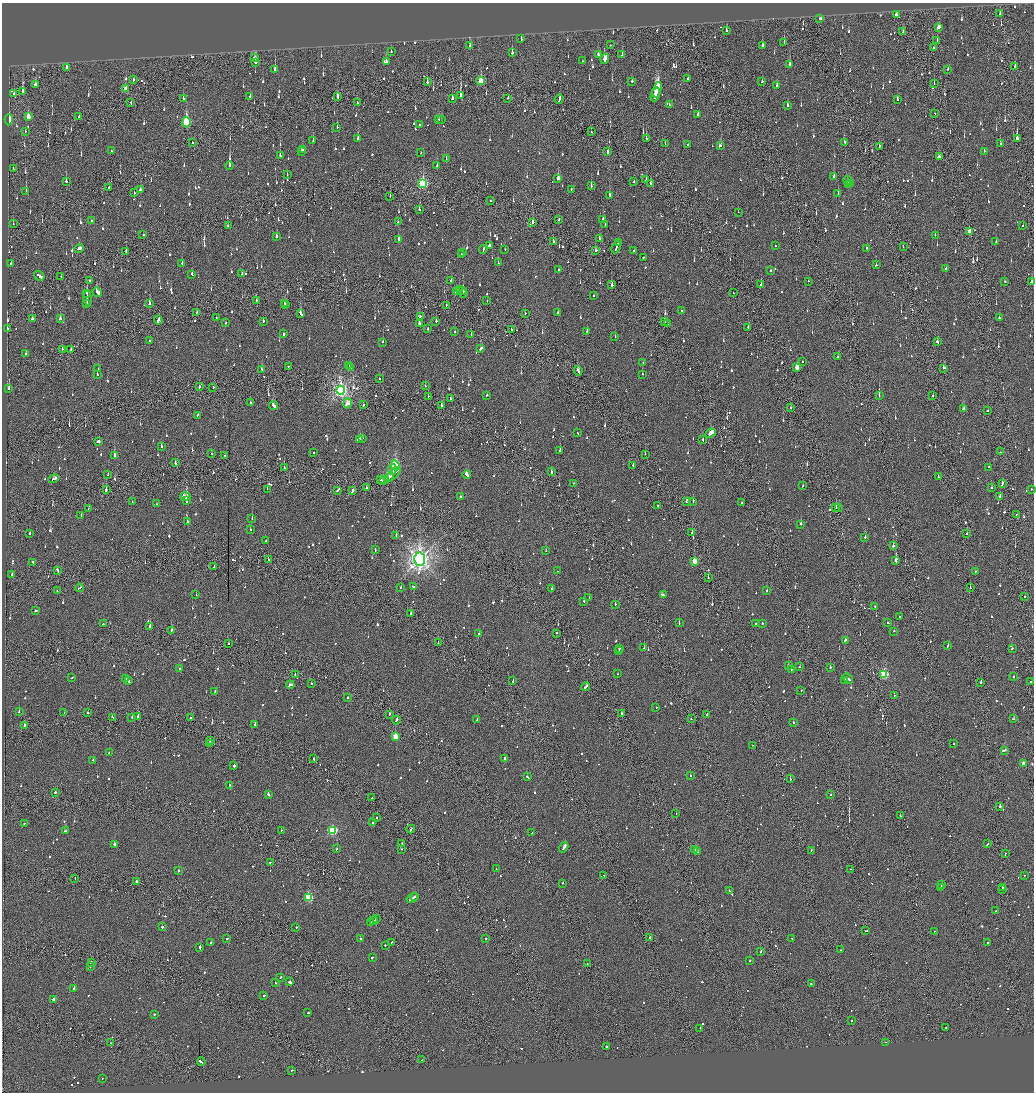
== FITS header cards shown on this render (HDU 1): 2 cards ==
NAXIS1  =                 2064
NAXIS2  =                 2180

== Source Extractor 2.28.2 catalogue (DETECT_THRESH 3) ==
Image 2064 x 2180 px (HDU 1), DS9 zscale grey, zoomed out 1/2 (1 PNG px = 2 x 2 image px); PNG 1036 x 1094 px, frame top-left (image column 1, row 2179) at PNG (2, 3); each listed source drawn as its Kron ellipse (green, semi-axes under 4 px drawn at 4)
Background -0.12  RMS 0.066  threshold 0.199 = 3 sigma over >= 5 px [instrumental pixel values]
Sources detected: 1530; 72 cannot appear on this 1/2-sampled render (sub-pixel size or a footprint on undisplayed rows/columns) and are neither listed nor drawn; of the other 1458, the 500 brightest by FLUX_AUTO listed and drawn (958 fainter detections omitted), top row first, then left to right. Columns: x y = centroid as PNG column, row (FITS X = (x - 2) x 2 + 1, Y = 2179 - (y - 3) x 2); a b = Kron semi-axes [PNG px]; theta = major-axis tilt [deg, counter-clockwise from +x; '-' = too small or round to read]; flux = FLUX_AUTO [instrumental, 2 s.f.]
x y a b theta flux
896 14 2 2 - 220
1000 14 4 1 - 67
820 18 2 2 - 54
939 27 3 3 - 100
726 30 2 2 - 95
903 32 3 2 - 98
521 39 3 2 - 84
937 40 3 2 - 74
784 43 3 2 - 85
610 45 2 2 - 81
470 46 3 2 - 140
762 46 3 2 - 160
933 48 3 2 - 53
391 52 2 2 - 58
512 52 3 2 - 150
599 55 4 2 - 100
622 55 2 2 - 60
254 58 2 2 - 210
605 59 5 3 - 810
386 61 3 2 - 93
582 61 2 2 - 60
255 62 2 2 - 250
789 64 3 2 - 230
1015 66 3 2 - 200
66 67 3 2 - 290
275 69 2 2 - 610
948 69 2 2 - 86
688 78 2 2 - 61
133 80 2 2 - 66
481 81 4 3 - 360
632 81 2 2 - 100
427 82 2 2 - 130
762 82 2 2 - 95
934 84 2 1 - 73
35 85 3 2 - 78
777 86 3 2 - 97
125 89 4 2 - 140
657 90 8 2 73 5200
23 91 4 2 - 410
14 94 2 2 - 200
655 94 7 2 70 5100
250 96 2 2 - 130
461 96 3 2 - 680
337 97 3 2 - 100
453 98 3 2 - 110
508 98 2 1 - 68
183 99 2 2 - 300
559 99 5 2 - 180
897 99 2 2 - 180
131 102 3 1 - 120
357 103 2 1 - 92
669 105 2 2 - 220
788 105 3 2 - 110
935 113 2 1 - 55
698 114 3 2 - 68
79 116 2 2 - 100
28 117 4 3 - 140
9 120 5 3 - 210
438 120 3 2 - 53
441 120 3 2 - 64
186 122 5 3 - 780
420 125 2 2 - 78
337 127 2 2 - 110
25 131 2 2 - 58
591 132 2 1 - 59
358 138 2 2 - 1400
1017 138 4 2 - 330
646 139 3 2 - 280
313 140 3 2 - 85
844 142 2 2 - 54
192 143 2 1 - 71
665 143 2 2 - 59
688 144 2 2 - 130
1000 144 2 2 - 71
720 146 3 2 - 77
879 147 2 2 - 74
302 149 3 2 - 87
111 150 2 2 - 64
302 151 3 2 - 98
608 151 3 1 - 220
984 151 2 2 - 53
421 153 2 2 - 68
280 155 3 2 - 110
939 157 3 2 - 87
446 158 2 1 - 52
437 165 2 2 - 54
229 166 4 2 - 1300
13 169 2 1 - 62
287 175 2 2 - 71
834 176 3 2 - 320
558 178 3 2 - 280
646 180 3 2 - 130
847 180 4 2 - 170
66 181 2 2 - 190
634 182 2 2 - 60
850 183 3 2 - 110
423 184 4 3 - 1100
650 184 3 1 - 140
848 185 4 2 - 130
591 186 2 2 - 92
109 187 2 1 - 220
571 189 2 2 - 64
140 190 2 2 - 270
26 191 2 2 - 240
134 193 2 2 - 250
838 194 2 2 - 150
609 195 2 2 - 270
390 196 2 1 - 60
490 201 2 1 - 250
419 209 2 2 - 67
738 212 2 1 - 67
559 219 2 1 - 62
603 219 3 2 - 110
91 221 2 2 - 70
398 222 2 2 - 54
533 222 3 2 - 250
13 224 2 2 - 59
605 225 2 2 - 80
228 226 2 2 - 58
1023 226 2 2 - 110
969 232 4 2 - 180
143 234 2 2 - 89
935 235 2 2 - 58
276 236 3 2 - 610
599 238 3 2 - 140
398 239 2 2 - 340
553 241 3 2 - 76
996 242 2 2 - 58
618 243 2 2 - 84
489 246 2 2 - 230
775 246 2 1 - 74
616 247 6 2 67 420
903 247 2 1 - 75
866 248 2 2 - 75
79 249 5 2 - 150
483 249 4 2 - 120
505 249 2 2 - 56
126 251 2 1 - 97
596 251 3 2 - 85
634 251 2 2 - 58
463 252 2 1 - 120
461 254 3 2 - 170
643 257 2 2 - 59
182 263 2 2 - 54
498 263 2 2 - 54
11 264 2 2 - 120
876 265 2 2 - 130
946 268 4 2 - 390
558 270 2 2 - 87
770 271 2 2 - 60
242 274 2 2 - 78
192 275 3 2 - 180
39 276 5 2 - 880
61 277 2 1 - 55
89 280 2 2 - 71
451 281 2 2 - 580
808 281 2 2 - 66
1005 281 2 2 - 98
1032 281 3 2 - 60
612 285 2 2 - 280
761 285 2 2 - 160
459 289 2 2 - 63
463 291 3 2 - 340
97 292 5 2 - 200
457 292 3 2 - 180
87 293 2 2 - 250
463 293 2 2 - 89
733 293 2 2 - 67
593 296 2 2 - 85
87 298 7 2 -89 390
256 300 3 2 - 120
487 301 2 1 - 62
284 303 2 2 - 63
87 304 3 2 - 180
149 304 2 2 - 240
285 305 2 2 - 77
446 305 2 2 - 54
682 311 2 2 - 250
197 312 2 1 - 68
300 313 4 2 - 170
525 313 2 2 - 58
557 313 2 2 - 70
420 317 3 2 - 54
216 318 2 2 - 57
999 318 2 2 - 280
32 319 2 2 - 150
60 319 3 3 - 94
158 320 4 2 - 280
263 321 3 2 - 76
436 321 2 2 - 59
664 322 3 1 - 76
226 323 2 2 - 56
419 323 3 2 - 550
667 323 2 2 - 57
748 328 3 2 - 59
8 329 2 2 - 75
428 329 2 2 - 73
511 329 2 2 - 240
455 331 2 2 - 55
587 332 3 2 - 73
283 334 2 2 - 200
471 334 3 2 - 56
615 337 2 2 - 57
150 340 2 2 - 60
383 342 2 2 - 110
937 342 3 2 - 110
62 349 2 2 - 65
71 349 4 2 - 120
481 349 4 2 - 110
26 354 2 2 - 99
838 357 2 2 - 82
803 361 2 2 - 71
643 362 2 2 - 58
288 366 2 2 - 53
349 366 2 2 - 320
797 367 4 3 - 180
350 368 3 2 - 130
944 368 3 2 - 310
98 369 2 2 - 59
262 370 4 2 - 170
578 371 4 2 - 170
97 374 2 2 - 55
642 374 2 2 - 66
379 378 2 2 - 100
425 386 2 1 - 82
200 387 2 2 - 98
213 387 2 2 - 53
9 388 2 2 - 140
340 390 4 4 - 3900
487 395 2 2 - 91
933 395 2 2 - 98
879 396 2 1 - 81
428 397 2 2 - 73
450 399 2 2 - 99
250 403 2 2 - 83
347 404 5 4 - 210
364 405 2 2 - 87
273 406 5 2 - 220
442 406 3 2 - 130
791 407 3 2 - 190
963 409 3 2 - 110
987 411 2 1 - 82
197 415 2 2 - 100
578 433 2 2 - 79
711 433 5 2 - 280
362 438 2 2 - 54
359 439 3 2 - 270
703 440 2 2 - 57
99 441 2 2 - 1500
161 447 2 2 - 140
560 450 2 2 - 510
1000 452 2 1 - 56
212 453 2 2 - 140
314 453 2 2 - 67
645 454 2 1 - 56
114 455 3 2 - 260
224 455 2 2 - 52
175 463 3 2 - 81
395 465 5 3 - 1400
633 465 2 2 - 76
989 467 2 1 - 82
284 468 2 2 - 110
392 469 5 4 - 65
551 472 2 2 - 160
393 474 9 2 41 460
467 474 4 2 - 290
108 475 2 1 - 100
389 477 5 2 - 280
938 477 2 1 - 60
54 479 6 2 25 190
381 480 2 2 - 66
384 480 5 2 - 170
574 483 2 1 - 77
1002 483 3 2 - 140
803 486 2 2 - 53
366 488 2 2 - 80
992 488 2 2 - 69
267 489 2 2 - 100
1031 489 2 1 - 110
106 490 3 2 - 360
338 490 4 2 - 99
353 490 2 2 - 570
185 496 5 3 - 340
461 497 2 2 - 79
1000 497 3 2 - 75
186 500 4 2 - 630
693 501 2 2 - 85
132 502 2 2 - 85
686 502 3 2 - 69
742 503 2 2 - 93
156 504 2 2 - 140
657 506 2 2 - 53
839 507 2 2 - 120
88 508 2 1 - 56
836 508 2 2 - 320
1016 514 2 1 - 160
81 516 2 2 - 65
252 518 2 2 - 100
187 522 2 2 - 86
801 524 2 2 - 130
250 529 2 2 - 75
30 533 2 2 - 95
692 533 2 1 - 310
967 533 2 2 - 89
396 536 2 2 - 110
865 537 2 2 - 310
266 541 2 2 - 53
893 546 2 2 - 73
375 550 2 2 - 55
546 551 2 1 - 110
268 559 2 2 - 59
420 559 6 5 - 9400
694 561 3 3 - 330
896 561 3 2 - 620
33 562 2 2 - 150
214 567 2 2 - 79
57 571 4 2 - 170
558 571 2 1 - 86
975 571 2 2 - 240
12 574 2 2 - 74
708 578 2 1 - 190
401 587 2 2 - 62
413 587 3 2 - 170
79 588 4 2 - 190
970 588 2 1 - 130
552 589 2 2 - 160
57 591 2 2 - 86
767 591 2 2 - 110
196 595 2 2 - 54
663 595 2 2 - 98
1024 597 3 2 - 58
589 598 2 2 - 170
584 601 2 2 - 76
615 604 2 2 - 85
874 606 2 2 - 73
35 611 2 2 - 87
411 614 4 2 - 120
900 617 2 2 - 56
679 623 2 2 - 160
756 623 2 2 - 58
762 623 2 2 - 61
888 623 3 1 - 62
103 624 2 2 - 200
150 626 3 2 - 260
172 630 4 2 - 160
894 631 2 2 - 90
556 633 2 1 - 160
479 634 2 2 - 58
846 640 4 2 - 280
438 643 2 1 - 97
228 644 2 1 - 63
948 645 3 2 - 120
619 648 3 2 - 110
644 648 2 1 - 97
1012 649 2 2 - 63
619 651 3 2 - 150
788 666 2 2 - 120
799 667 2 2 - 66
830 667 2 2 - 71
179 669 2 2 - 86
792 669 3 2 - 64
618 674 2 2 - 95
884 674 3 3 - 920
295 675 2 2 - 76
1013 677 2 2 - 96
72 678 2 2 - 57
126 679 2 2 - 62
848 679 6 2 -40 220
845 680 2 2 - 120
129 681 3 2 - 130
513 681 2 1 - 57
1031 681 2 2 - 70
981 682 3 1 - 130
311 683 2 2 - 65
290 685 4 2 - 140
586 687 4 2 - 180
801 690 2 2 - 87
215 691 3 2 - 62
894 695 2 2 - 86
348 698 2 2 - 57
656 708 2 2 - 66
19 712 2 2 - 80
88 712 2 1 - 74
64 713 2 2 - 98
389 714 2 2 - 84
621 714 2 2 - 180
707 714 3 2 - 73
138 716 2 2 - 80
112 717 2 2 - 66
132 717 2 2 - 55
191 717 3 2 - 140
691 719 2 2 - 100
1013 719 2 2 - 70
396 720 4 2 - 130
477 720 3 2 - 81
793 723 2 2 - 240
255 724 2 2 - 220
24 725 3 2 - 110
395 736 3 3 - 310
210 741 2 2 - 160
209 743 2 1 - 88
954 744 2 2 - 58
752 745 2 2 - 75
1004 750 4 2 - 170
109 753 2 2 - 260
505 758 2 2 - 270
314 759 2 2 - 80
93 760 2 2 - 62
1024 764 3 3 - 200
234 766 2 2 - 240
690 775 2 2 - 70
527 777 2 2 - 110
790 779 2 1 - 270
229 785 2 2 - 110
55 792 2 2 - 190
268 794 3 2 - 120
831 795 2 2 - 72
371 798 2 1 - 54
1000 806 2 2 - 360
676 813 2 1 - 81
900 816 2 1 - 52
376 818 2 1 - 110
372 822 2 1 - 130
24 823 2 2 - 150
411 829 4 2 - 98
281 830 2 1 - 66
332 830 3 3 - 1200
65 831 3 2 - 58
532 833 2 2 - 70
114 844 2 2 - 360
402 844 2 2 - 81
987 844 3 2 - 100
564 847 5 2 - 180
336 849 2 2 - 82
401 849 2 2 - 57
695 850 4 2 - 120
811 850 2 2 - 86
697 851 3 1 - 97
1005 854 3 1 - 60
270 862 2 1 - 57
496 869 2 2 - 53
851 869 2 1 - 54
178 870 2 2 - 110
604 875 2 2 - 52
1024 875 2 2 - 55
75 878 2 1 - 90
137 881 3 2 - 100
563 883 2 2 - 110
941 885 4 2 - 240
941 887 2 2 - 200
1003 887 3 2 - 140
1002 889 2 1 - 79
729 891 2 2 - 61
415 896 4 1 - 180
309 897 3 3 - 850
412 898 6 2 31 250
995 911 2 1 - 52
377 919 2 1 - 110
374 921 4 2 - 190
370 923 3 2 - 120
162 926 2 2 - 390
296 927 2 2 - 73
866 931 2 1 - 86
935 931 2 1 - 120
650 937 2 2 - 320
486 938 2 2 - 78
792 938 2 2 - 75
227 939 2 2 - 140
361 939 2 2 - 59
392 942 3 2 - 180
988 942 2 2 - 61
211 943 2 2 - 300
385 945 2 2 - 78
200 947 4 2 - 110
841 950 2 2 - 65
761 952 3 2 - 160
373 957 3 1 - 100
749 961 2 2 - 97
91 963 2 2 - 350
587 964 2 2 - 92
90 966 2 2 - 240
280 977 3 2 - 100
275 982 2 2 - 57
290 982 3 2 - 400
811 984 2 2 - 160
74 989 2 2 - 1100
264 996 2 2 - 68
54 999 3 2 - 74
308 1013 2 2 - 110
154 1014 2 2 - 79
851 1020 2 2 - 110
945 1027 2 2 - 130
700 1028 2 2 - 89
886 1042 2 1 - 320
111 1043 2 2 - 52
606 1046 2 2 - 350
422 1060 2 1 - 67
201 1062 4 2 - 210
292 1070 2 2 - 60
102 1078 2 2 - 63
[958 fainter detections neither listed nor drawn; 72 sub-pixel or undisplayed-footprint detections neither listed nor drawn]